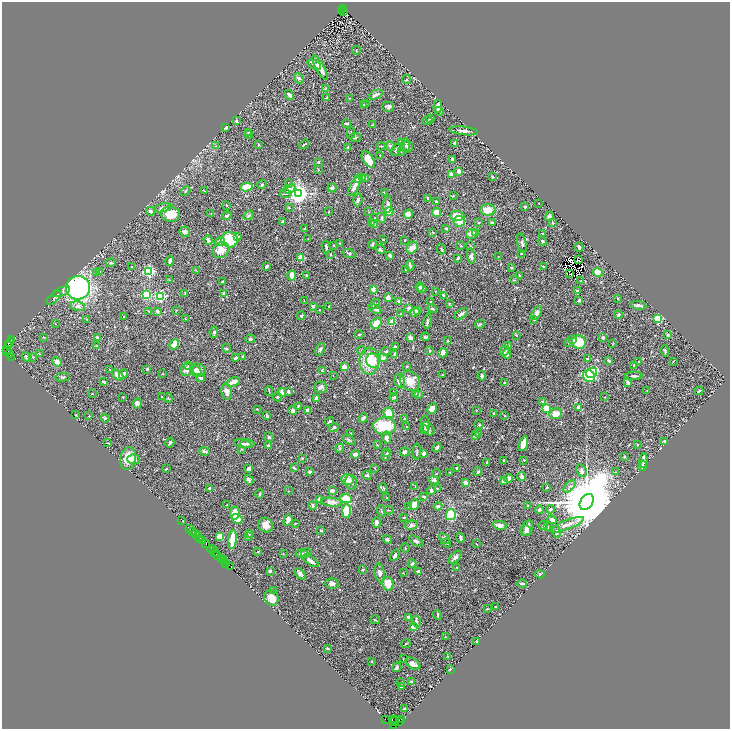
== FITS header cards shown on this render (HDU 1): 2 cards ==
NAXIS1  =                 1456
NAXIS2  =                 1453

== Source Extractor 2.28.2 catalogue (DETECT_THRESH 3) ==
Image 1456 x 1453 px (HDU 1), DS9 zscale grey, zoomed out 1/2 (1 PNG px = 2 x 2 image px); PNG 732 x 731 px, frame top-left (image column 1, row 1453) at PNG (2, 2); each listed source drawn as its Kron ellipse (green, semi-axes under 4 px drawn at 4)
Background 0.49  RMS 0.026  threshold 0.0786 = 3 sigma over >= 5 px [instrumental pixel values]
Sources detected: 646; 43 cannot appear on this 1/2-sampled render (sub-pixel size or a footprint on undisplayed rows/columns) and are neither listed nor drawn; of the other 603, the 500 brightest by FLUX_AUTO listed and drawn (103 fainter detections omitted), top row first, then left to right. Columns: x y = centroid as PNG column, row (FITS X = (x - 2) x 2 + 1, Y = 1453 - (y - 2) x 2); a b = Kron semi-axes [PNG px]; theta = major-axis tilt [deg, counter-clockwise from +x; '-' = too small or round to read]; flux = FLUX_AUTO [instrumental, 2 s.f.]
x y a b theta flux
344 9 4 2 - 280
342 11 2 1 - 90
344 11 2 2 - 280
356 50 4 2 - 3.4
314 65 7 3 -29 12
320 68 14 4 -61 49
299 78 5 4 - 9.1
407 80 4 3 - 4.2
326 88 4 2 - 3.4
289 95 5 2 - 16
376 95 7 3 25 22
327 98 3 2 - 3.4
349 98 3 2 - 2.5
366 103 2 2 - 3.4
364 105 2 2 - 5.9
438 106 6 3 88 23
388 107 6 5 - 14
439 111 5 2 - 5.3
430 118 3 2 - 4.9
427 120 5 2 - 5
236 121 3 2 - 9.2
346 124 4 2 - 8.2
373 125 3 2 - 4.4
226 127 3 3 - 12
464 131 14 3 -7 23
249 132 4 2 - 3.9
351 133 5 3 - 6.7
249 134 4 3 - 4.9
355 137 6 3 1 12
401 142 4 3 - 23
455 143 3 2 - 8.4
304 144 5 2 - 6.6
258 145 2 2 - 6.6
216 146 4 2 - 4
381 146 4 2 - 3.8
390 146 5 4 - 9.2
406 146 7 3 -86 8.3
407 146 6 5 - 10
348 147 3 2 - 11
396 150 7 4 60 14
401 151 3 2 - 2.8
380 155 2 1 - 2.5
368 159 9 5 -56 82
452 160 4 3 - 14
318 162 2 2 - 5.5
318 169 4 2 - 2.6
459 171 3 2 - 46
451 175 4 3 - 38
492 177 2 2 - 4.8
362 178 3 3 - 9.4
358 179 4 3 - 32
365 179 4 3 - 10
289 183 3 2 - 2.6
262 185 5 3 - 6.3
355 186 11 4 63 31
246 187 6 3 12 120
332 188 4 4 - 12
289 189 6 4 19 10
186 191 5 2 - 4.8
204 191 4 1 - 2.9
384 193 3 2 - 3.5
286 194 6 2 3 4.3
299 194 4 4 - 3200
453 196 3 2 - 3.4
427 198 2 2 - 3.4
358 200 6 3 73 11
436 201 4 2 - 5.3
538 203 2 1 - 2.8
227 205 3 2 - 4.5
388 205 8 4 85 24
525 207 2 2 - 9.7
163 208 8 3 13 24
289 208 3 2 - 3.3
488 210 7 5 -2 60
150 211 4 3 - 15
328 212 3 2 - 2.7
369 212 3 2 - 3
389 212 4 3 - 79
436 212 4 4 - 38
171 214 10 7 -15 91
211 214 3 2 - 3.2
408 214 4 4 - 23
249 215 6 4 35 8.9
227 216 5 3 - 12
457 216 7 5 0 69
549 216 5 3 - 21
375 218 3 2 - 2.6
382 218 5 3 - 6.3
283 221 3 2 - 7.3
459 221 5 5 - 45
372 223 4 3 - 5.9
479 223 3 2 - 5.1
492 223 2 2 - 28
553 223 4 3 - 4.5
375 224 3 3 - 3.4
446 228 3 3 - 7.6
305 229 3 2 - 17
185 232 5 5 - 15
433 232 4 2 - 3.5
475 233 3 3 - 12
542 233 3 2 - 3.7
471 234 5 5 - 29
238 236 3 3 - 4.7
308 238 2 2 - 2.5
383 239 3 2 - 2.6
208 240 5 3 - 12
230 240 8 7 - 220
404 240 2 2 - 3.8
542 241 5 3 - 9
220 242 5 4 - 19
339 243 2 2 - 3.3
522 243 10 3 -78 9.9
372 244 4 3 - 11
334 246 3 2 - 2.6
461 246 3 3 - 3.7
470 246 4 3 - 3.6
326 247 6 2 -81 9.7
579 247 4 2 - 9.7
412 248 6 5 - 34
380 249 5 3 - 8.5
441 249 5 2 - 6.2
221 250 9 7 40 66
349 253 6 4 -20 9.2
521 253 2 2 - 3
330 255 3 3 - 5.6
390 256 3 2 - 18
471 256 8 4 -85 16
498 256 2 2 - 2.5
301 258 2 2 - 170
458 258 4 2 - 10
578 260 3 1 - 3.1
170 261 5 3 - 17
111 263 5 3 - 6.2
266 266 3 2 - 13
410 266 5 3 - 10
543 266 3 3 - 11
132 267 3 2 - 3.6
512 267 3 3 - 4.7
406 269 2 2 - 3.7
99 271 4 3 - 7.3
149 271 3 3 - 850
197 271 3 2 - 2.5
598 272 5 3 - 89
96 273 3 3 - 3
570 274 2 1 - 4.5
292 275 5 3 - 43
519 275 2 2 - 7.3
306 276 3 2 - 7.3
169 280 3 3 - 3.9
514 280 4 2 - 2.8
581 281 3 3 - 4.2
223 282 3 2 - 4.9
420 287 4 4 - 7.8
78 288 12 11 - 900
422 289 5 4 - 8.6
373 290 4 3 - 34
435 291 2 2 - 6.2
577 291 2 2 - 6.2
61 292 9 4 22 14
185 293 4 2 - 2.6
223 293 4 3 - 4.5
146 295 4 3 - 180
443 295 4 3 - 6.7
160 296 3 3 - 720
388 297 3 3 - 24
54 298 9 3 41 9.9
617 298 2 2 - 3.6
579 300 3 2 - 11
304 301 2 2 - 3.1
399 301 2 2 - 11
431 301 3 2 - 4.7
449 303 3 3 - 3.4
374 304 6 2 38 5.7
638 305 8 3 -7 14
78 306 7 4 -10 20
313 306 2 2 - 24
329 306 2 1 - 3.9
409 308 4 3 - 13
432 308 5 3 - 6.4
319 309 2 2 - 4.6
375 309 6 2 -22 21
176 310 2 2 - 3.4
417 310 3 3 - 18
157 311 4 3 - 11
149 312 3 2 - 2.6
415 312 5 3 - 30
537 313 7 4 59 18
401 314 3 2 - 2.9
461 314 8 3 37 16
618 315 4 3 - 9.3
301 316 4 4 - 7.8
124 317 2 2 - 4.2
87 319 3 3 - 3.6
185 319 2 2 - 2.8
658 319 3 3 - 350
534 320 3 2 - 3.1
428 321 8 3 77 9
392 322 4 4 - 28
376 323 6 4 52 48
55 324 2 2 - 5.5
480 324 5 3 - 4.6
214 332 6 3 79 8.1
359 335 4 2 - 3.7
516 335 4 2 - 3.6
668 335 4 2 - 13
43 337 2 2 - 4.9
425 337 4 3 - 7.1
603 337 3 3 - 15
98 338 3 3 - 13
411 338 4 3 - 28
250 339 5 3 - 8.7
11 340 2 1 - 26
573 340 4 3 - 9.8
447 341 3 2 - 3.6
569 342 3 3 - 5.9
579 342 7 6 - 130
9 343 5 3 - 280
174 344 5 4 - 44
613 344 3 2 - 2.7
509 345 4 3 - 6.3
8 346 2 1 - 120
96 346 3 3 - 3.8
395 347 3 2 - 14
226 348 5 3 - 5.8
6 349 3 1 - 44
320 349 7 3 65 9.3
361 350 4 4 - 6.7
430 350 3 3 - 4.4
386 351 4 3 - 7
505 351 5 3 - 28
665 351 6 3 -83 6.8
7 352 3 2 - 62
443 353 5 4 - 33
9 354 2 2 - 26
40 354 3 2 - 3.7
395 354 4 2 - 20
507 354 5 3 - 12
242 356 3 2 - 4
12 357 3 1 - 70
26 357 5 3 - 11
33 357 3 3 - 3.6
236 358 3 2 - 10
383 358 4 3 - 34
588 359 3 2 - 19
369 361 13 10 88 160
373 361 7 6 - 47
609 361 3 3 - 12
673 361 4 2 - 2.8
57 362 5 4 - 32
638 362 2 2 - 3.6
189 366 2 2 - 22
407 366 3 3 - 5.2
634 366 3 2 - 8.5
344 367 3 3 - 42
110 369 3 2 - 3
147 369 3 2 - 6
198 369 8 5 -19 44
187 370 7 6 - 31
322 370 4 3 - 5
196 371 6 5 - 27
163 373 3 2 - 2.9
591 373 5 5 - 330
123 374 5 4 - 14
443 374 2 2 - 3.7
118 375 6 3 -42 46
333 375 2 2 - 2.7
482 376 5 3 - 11
589 376 6 5 - 280
634 376 8 3 2 13
62 377 7 3 3 7.6
201 378 4 3 - 14
399 381 7 5 -69 20
410 381 11 9 -39 58
104 382 3 2 - 19
234 382 7 3 19 43
628 382 4 3 - 12
505 383 3 2 - 7.2
320 387 7 6 - 16
269 391 5 1 - 2.8
288 391 4 3 - 10
647 391 2 1 - 3.1
699 391 4 2 - 5.2
227 392 8 5 -79 22
393 392 4 2 - 3.9
282 393 4 3 - 34
92 394 2 2 - 4
416 394 3 2 - 4
418 394 4 3 - 11
123 397 3 3 - 2.8
162 397 3 2 - 3.3
277 397 4 3 - 8.1
605 397 3 2 - 2.5
168 398 5 3 - 4.7
316 398 3 3 - 13
394 398 4 3 - 9.9
542 401 3 2 - 3.7
137 403 5 4 - 18
298 406 4 2 - 4.5
578 407 4 3 - 20
546 408 3 3 - 210
257 409 2 2 - 5
432 409 5 4 - 29
307 410 4 3 - 16
476 410 2 2 - 4
293 411 4 3 - 13
389 413 5 5 - 58
493 413 3 2 - 3.3
556 414 6 5 - 41
76 415 4 3 - 3.4
89 416 2 2 - 3.1
267 416 4 3 - 7.3
505 416 3 2 - 2.8
105 418 4 3 - 6.6
363 418 5 3 - 17
404 419 3 3 - 4.3
329 421 5 2 - 7.9
425 425 9 4 -85 14
479 425 5 3 - 5.1
384 426 11 8 0 170
407 427 3 3 - 4.4
334 428 5 2 - 11
428 429 7 5 -49 18
424 430 4 3 - 4.4
479 433 4 3 - 6.3
351 434 3 3 - 7.4
476 436 4 3 - 9.1
269 437 5 3 - 7
387 438 6 4 -80 19
349 440 7 3 -31 7.2
665 441 3 3 - 15
108 443 2 1 - 3.8
170 443 5 2 - 7.5
243 443 9 3 -9 17
247 444 7 3 -1 16
523 444 8 3 70 56
377 445 4 3 - 3.7
637 445 3 2 - 2.5
268 446 3 3 - 17
437 447 5 2 - 18
340 448 5 4 - 8.2
241 449 3 2 - 3.1
204 451 5 3 - 9.2
405 452 5 4 - 16
417 452 8 2 89 6.9
387 453 3 2 - 4
424 453 4 3 - 16
355 454 4 3 - 23
386 455 6 2 63 13
624 456 3 2 - 4.8
128 458 11 8 78 83
302 458 2 2 - 5
133 459 6 5 - 23
524 460 3 2 - 4.4
504 461 2 2 - 6.8
643 461 7 2 85 27
487 462 2 2 - 6.8
642 466 5 3 - 5.5
294 468 3 2 - 8
375 468 2 2 - 2.5
457 468 3 3 - 6.6
166 469 3 2 - 3.2
249 469 4 3 - 17
582 471 7 5 -63 13
310 472 3 3 - 10
450 472 2 2 - 3.1
478 472 4 3 - 9.1
615 472 3 2 - 3.5
436 473 5 2 - 2.9
367 475 5 3 - 8.2
521 476 4 4 - 11
508 478 4 4 - 18
347 479 6 5 - 34
249 480 5 3 - 12
434 480 5 4 - 12
503 481 3 3 - 16
351 482 7 5 -75 21
466 483 4 3 - 30
415 486 2 2 - 2.8
570 486 8 3 47 13
383 488 5 3 - 5.3
437 488 2 2 - 3.1
546 488 3 2 - 5.4
210 489 4 3 - 9.2
332 490 4 3 - 23
431 490 4 4 - 9.5
288 491 2 2 - 2.5
260 494 4 2 - 7.8
424 496 4 2 - 6.9
346 498 6 4 -5 62
386 498 2 1 - 2.8
320 499 3 3 - 31
332 502 11 4 -6 31
587 502 9 6 57 67000
227 505 2 1 - 2.7
313 505 4 3 - 11
414 505 5 4 - 37
438 506 4 3 - 17
528 506 3 2 - 4.3
409 507 4 2 - 5.1
551 509 4 3 - 8.1
389 510 5 2 - 3.3
539 510 4 3 - 9.3
346 511 7 4 88 180
382 511 6 3 -68 7.1
235 513 6 5 - 72
451 515 5 5 - 220
404 518 3 2 - 3.4
237 519 5 4 - 66
288 520 6 3 70 20
552 520 5 3 - 25
182 521 2 1 - 8.2
295 523 3 2 - 2.5
376 523 5 4 - 15
266 525 8 7 - 41
411 525 6 4 7 16
500 525 7 3 -10 32
543 525 4 3 - 4.3
567 525 18 4 21 42
548 527 4 3 - 5.6
190 528 2 2 - 67
527 528 8 5 65 42
321 530 3 3 - 5.6
526 531 5 5 - 21
193 532 3 2 - 53
556 532 6 4 -72 11
249 533 3 2 - 6
195 534 3 2 - 68
220 536 4 3 - 54
198 537 5 1 - 130
249 537 3 3 - 9.4
199 538 2 1 - 71
445 538 6 4 -42 9.9
461 538 5 2 - 17
387 539 4 3 - 12
232 540 9 4 84 98
203 541 2 1 - 40
416 541 7 3 -33 11
446 543 5 2 - 4.4
206 544 2 1 - 37
477 544 3 2 - 4.4
405 548 5 2 - 3.6
211 549 4 2 - 110
214 550 2 1 - 44
214 552 3 2 - 110
258 552 2 2 - 3.4
306 553 5 3 - 11
216 554 3 1 - 72
283 554 3 2 - 2.9
301 554 6 3 8 10
395 555 6 2 59 9.8
218 556 2 1 - 74
455 557 8 3 43 20
222 559 4 2 - 77
223 560 3 1 - 59
225 561 3 2 - 76
311 561 9 3 -36 32
226 563 2 1 - 14
412 564 4 3 - 13
231 567 2 1 - 25
457 567 3 2 - 3.3
363 570 3 3 - 5.1
270 571 3 2 - 14
419 571 4 3 - 21
380 573 9 5 -79 19
403 573 2 2 - 2.8
300 574 6 4 -48 19
540 574 5 4 - 9.3
332 583 7 5 -5 17
522 583 5 2 - 13
388 584 7 5 -79 62
274 591 3 2 - 3.9
271 598 8 7 - 47
495 607 2 2 - 5.8
487 609 3 2 - 3
437 615 5 3 - 7
409 617 3 3 - 13
375 620 4 2 - 4.7
416 622 6 3 -77 12
414 627 4 3 - 32
445 637 2 1 - 2.5
476 641 3 3 - 3.2
406 644 5 2 - 3.8
328 648 4 3 - 6.9
448 656 3 2 - 4.3
403 659 4 1 - 2.5
372 661 3 2 - 4.5
413 664 8 5 -35 26
397 667 5 2 - 20
450 669 3 3 - 3.5
400 682 3 2 - 2.6
411 682 3 3 - 27
401 686 3 2 - 6.4
405 709 3 2 - 9.1
385 719 2 1 - 49
392 719 2 1 - 23
402 719 3 2 - 110
395 720 2 1 - 270
395 721 4 1 - 180
399 722 4 2 - 80
393 725 3 1 - 72
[103 fainter detections neither listed nor drawn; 43 sub-pixel or undisplayed-footprint detections neither listed nor drawn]